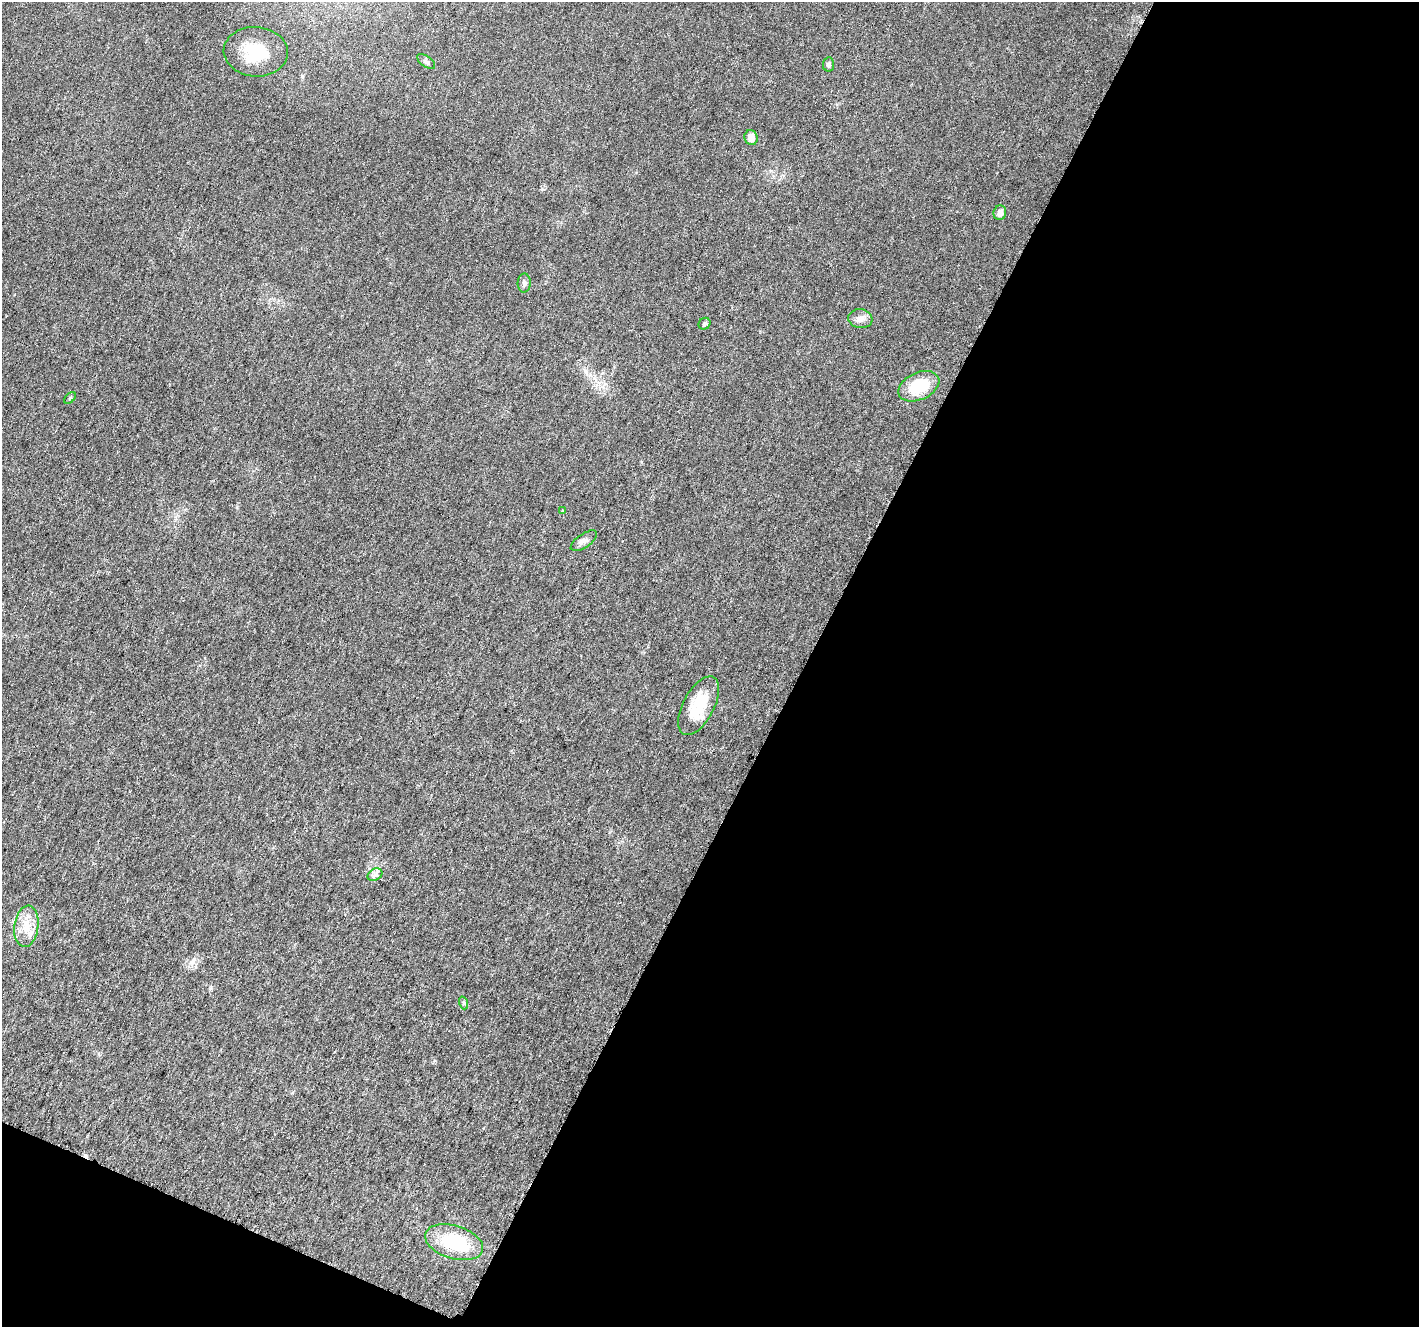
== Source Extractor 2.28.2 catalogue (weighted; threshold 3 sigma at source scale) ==
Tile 4 of 2 x 2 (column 2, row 2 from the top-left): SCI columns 1423-2839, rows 133-1457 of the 2845 x 2896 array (HDU 1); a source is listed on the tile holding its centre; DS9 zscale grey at full resolution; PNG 1421 x 1329 px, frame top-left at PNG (2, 2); each listed source drawn as its Kron ellipse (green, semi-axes under 4 px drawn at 4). Shown black and unused: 46% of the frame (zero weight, under 3 of 6 exposures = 1% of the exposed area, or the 3 px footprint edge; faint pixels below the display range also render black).
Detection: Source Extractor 2.28.2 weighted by HDU 2 'WHT'; one run over the whole footprint, this tile lists its part. Background 0.0271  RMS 0.0048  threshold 0.0197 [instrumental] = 3 sigma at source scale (4.09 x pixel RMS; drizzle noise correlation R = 1.36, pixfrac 0.8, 0.0396/0.0396 arcsec/px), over >= 5 px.
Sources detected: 18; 1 inside a brighter listed object's ellipse — not listed separately; the other 17 listed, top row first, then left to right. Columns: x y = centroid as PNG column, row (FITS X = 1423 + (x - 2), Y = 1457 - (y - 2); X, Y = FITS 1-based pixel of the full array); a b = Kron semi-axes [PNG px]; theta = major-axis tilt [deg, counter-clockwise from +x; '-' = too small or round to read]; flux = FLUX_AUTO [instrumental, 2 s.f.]
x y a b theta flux
256 52 32 25 -3 19
426 62 10 5 -37 1.3
828 64 7 5 81 1.3
751 137 7 6 - 3.7
1000 213 7 6 - 2.6
524 283 9 6 89 1.4
860 319 12 9 -7 2.7
704 324 6 5 - 0.99
919 386 21 13 24 17
70 398 7 4 45 0.64
563 510 3 3 - 1.2
584 541 15 7 34 2.1
699 706 32 15 62 16
375 875 8 5 30 1.5
26 926 21 12 82 7.5
464 1003 7 4 -72 0.7
454 1242 30 16 -17 27
Unlisted compact peaks at least as high as the median listed source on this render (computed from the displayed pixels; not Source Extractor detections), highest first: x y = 193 962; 210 988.